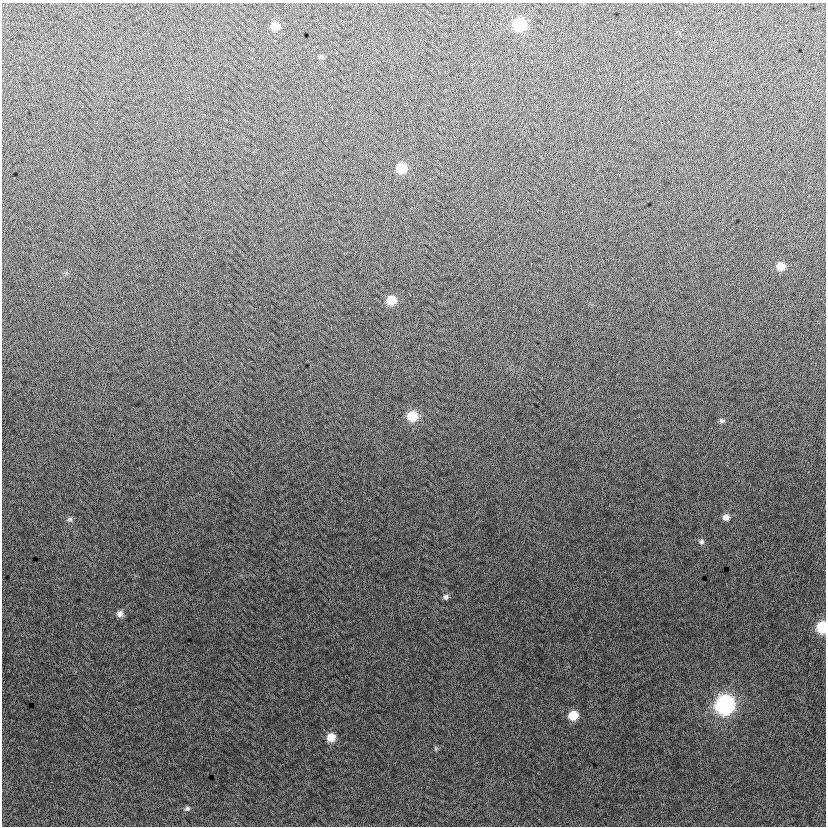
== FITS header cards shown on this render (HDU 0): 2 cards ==
NAXIS1  =                  824
NAXIS2  =                  824

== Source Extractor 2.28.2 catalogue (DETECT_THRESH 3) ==
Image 824 x 824 px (HDU 0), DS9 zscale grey, 1 PNG px = 1 image px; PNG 828 x 828 px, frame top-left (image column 1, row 824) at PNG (2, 3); no overlay
Background -3.54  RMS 13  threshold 37.6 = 3 sigma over >= 5 px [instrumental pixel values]
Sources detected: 19; all 19 listed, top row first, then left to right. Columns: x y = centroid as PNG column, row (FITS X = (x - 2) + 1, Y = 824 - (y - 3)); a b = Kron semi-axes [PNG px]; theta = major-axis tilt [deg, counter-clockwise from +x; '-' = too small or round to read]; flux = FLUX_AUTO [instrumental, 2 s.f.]
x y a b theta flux
519 24 8 8 - 59000
275 26 9 8 - 13000
322 57 7 5 1 1600
401 168 8 8 - 26000
781 266 8 7 - 13000
391 300 8 7 - 19000
412 416 9 9 - 22000
722 421 7 6 - 2100
726 517 7 7 - 5100
69 519 8 7 - 2400
701 542 7 7 - 2300
446 597 7 7 - 2700
120 614 8 8 - 4300
822 627 8 7 - 44000
725 705 10 9 - 270000
573 715 8 7 - 19000
331 737 8 8 - 12000
436 748 7 5 84 1400
187 808 9 6 19 2200
At the frame edge (FLAGS 8, measured only in part): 1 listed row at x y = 822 627